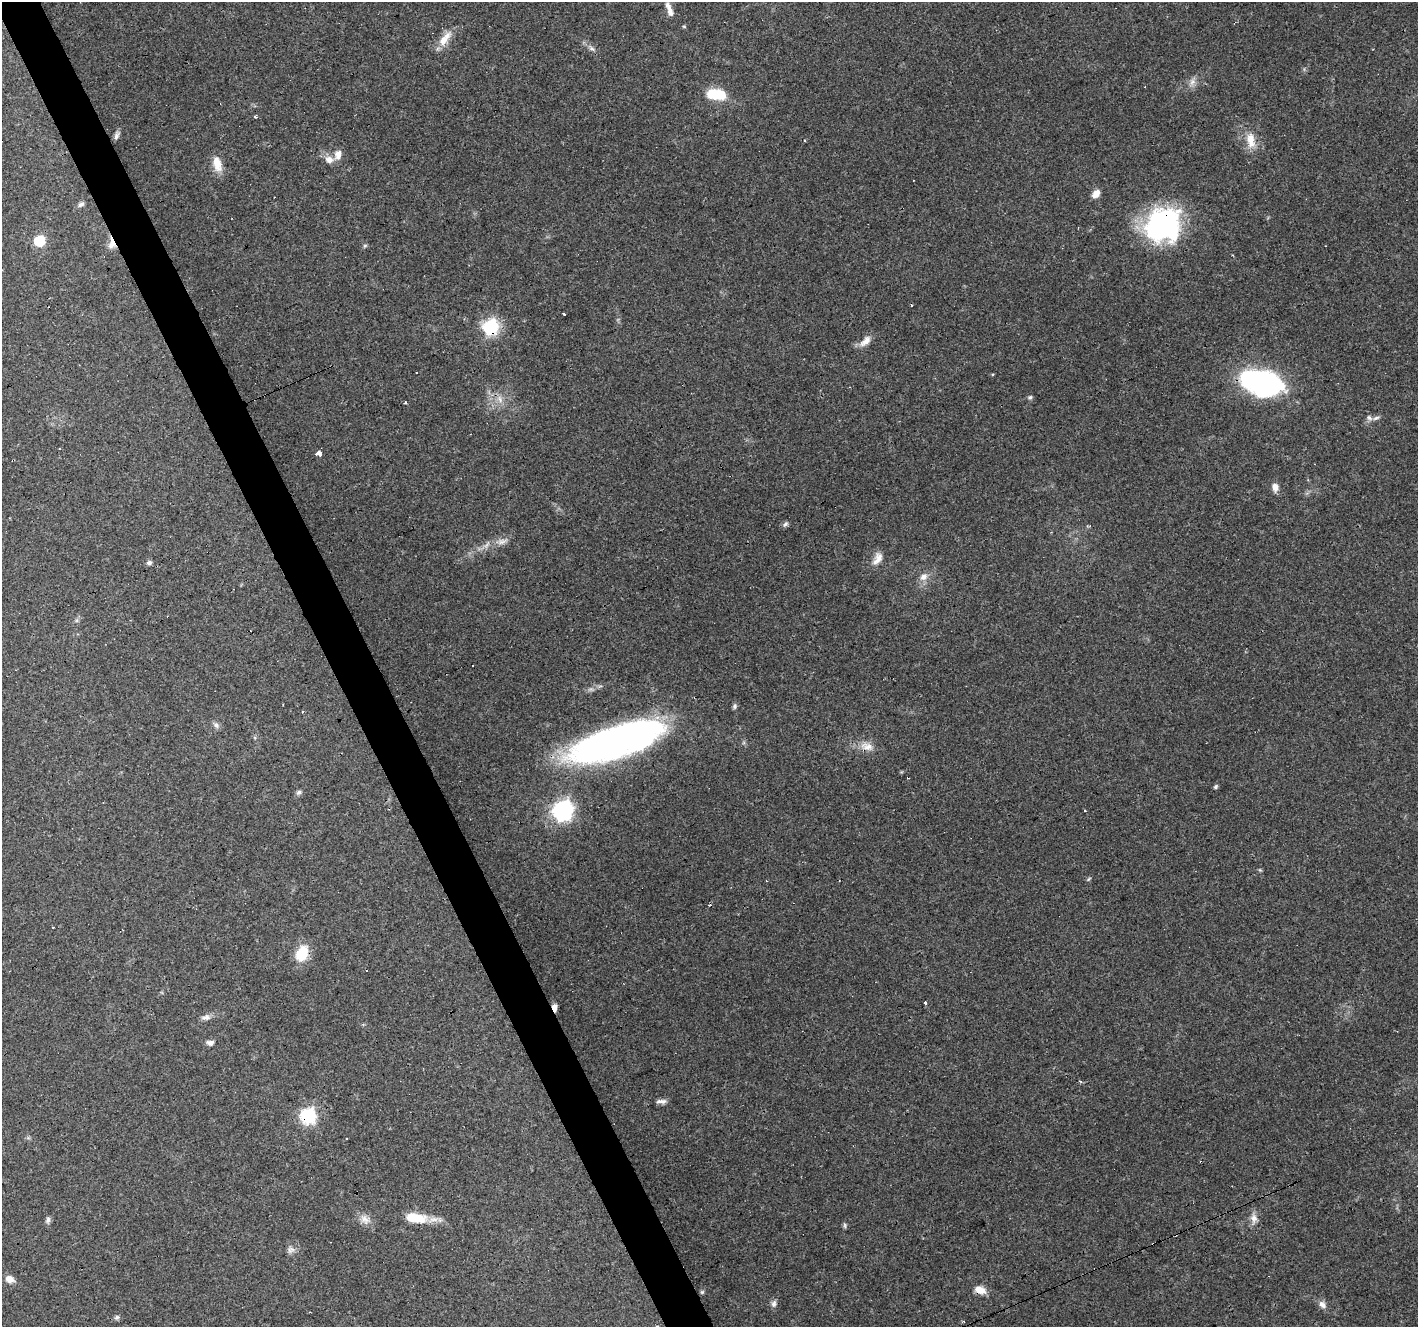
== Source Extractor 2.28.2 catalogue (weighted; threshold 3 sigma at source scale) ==
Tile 11 of 4 x 4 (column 3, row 3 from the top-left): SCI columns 2833-4248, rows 1412-2736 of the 5664 x 5529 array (HDU 1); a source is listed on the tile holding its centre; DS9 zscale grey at full resolution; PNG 1420 x 1329 px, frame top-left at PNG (2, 2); no overlay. Shown black and unused: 3% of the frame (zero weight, under 3 of 4 exposures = <1% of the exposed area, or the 3 px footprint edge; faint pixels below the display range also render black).
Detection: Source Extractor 2.28.2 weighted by HDU 2 'WHT'; one run over the whole footprint, this tile lists its part. Background 0.117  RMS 0.0059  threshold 0.0265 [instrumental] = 3 sigma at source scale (4.5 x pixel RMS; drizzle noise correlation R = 1.50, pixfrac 1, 0.0396/0.0396 arcsec/px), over >= 5 px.
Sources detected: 78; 2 inside a brighter object's white glare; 10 cosmic-ray / hot-pixel residue — not listed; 4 inside a brighter listed object's ellipse — not listed separately; the other 62 listed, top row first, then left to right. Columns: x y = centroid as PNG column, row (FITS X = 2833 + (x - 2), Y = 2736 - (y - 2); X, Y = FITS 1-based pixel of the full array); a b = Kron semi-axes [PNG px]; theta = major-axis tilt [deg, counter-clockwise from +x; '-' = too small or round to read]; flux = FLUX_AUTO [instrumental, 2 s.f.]
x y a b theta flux
669 9 21 6 -71 4.5
684 26 5 4 - 0.7
445 39 26 9 51 8.2
1192 82 11 8 62 3.3
717 94 22 11 -6 19
255 116 3 3 - 1.4
117 136 10 5 65 1.9
805 140 3 3 - 0.85
1251 141 22 12 -85 9.1
329 160 12 10 -21 4.3
217 164 21 10 -76 7.6
1096 194 11 8 50 3.8
81 204 8 6 38 1.7
1163 225 39 35 39 94
39 241 6 6 - 40
111 245 9 9 - 3.7
365 245 6 4 1 0.85
563 314 3 3 - 2.3
490 327 7 7 - 140
865 341 19 9 43 4.9
1262 381 42 27 -9 100
1030 397 6 5 - 1.1
500 400 7 4 -18 1.9
405 403 3 3 - 1.1
1369 418 9 6 -44 1.8
59 449 3 2 - 0.54
319 453 3 3 - 74
1275 487 11 8 -87 3.5
785 524 9 5 46 1.4
502 541 15 8 19 4
877 559 19 10 61 5.3
149 563 6 5 - 1.8
923 577 12 9 39 4.3
735 706 7 5 80 1.3
216 725 10 7 -37 2
611 743 95 28 19 260
867 746 20 11 -12 6.8
1216 787 6 4 40 1
299 792 7 6 - 1.4
563 810 8 8 - 280
1089 879 7 3 45 0.7
302 953 16 11 65 19
925 1003 3 3 - 1.2
554 1007 7 5 -86 3.9
206 1017 13 7 7 2.9
210 1043 9 6 2 2.4
663 1101 9 7 23 2.2
308 1116 7 7 - 130
346 1138 3 2 - 0.81
415 1218 28 12 -5 16
1254 1218 15 9 -88 4.2
365 1219 15 12 -36 5.2
48 1220 9 6 72 1.7
845 1225 8 4 -82 0.98
290 1250 10 10 - 2.8
9 1279 11 8 -20 4
980 1290 13 8 -15 6.4
702 1292 5 5 - 0.87
774 1304 10 6 74 2.2
1322 1305 12 8 -44 3.2
117 1317 7 6 - 1.3
963 1321 5 3 - 0.63
Overlapping masked pixels (flux is a lower limit): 6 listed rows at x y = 1163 225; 490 327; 611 743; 554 1007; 308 1116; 980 1290